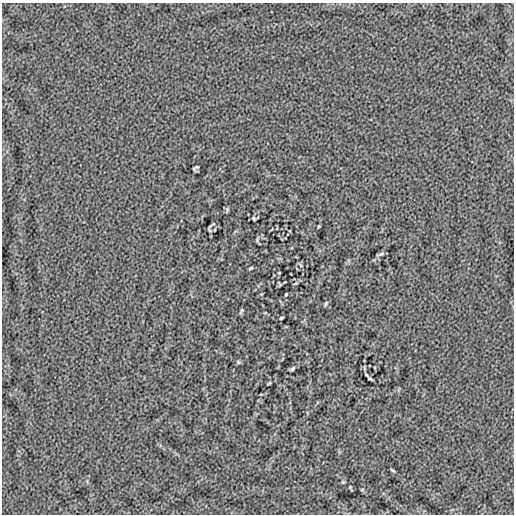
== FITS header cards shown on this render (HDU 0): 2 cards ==
NAXIS1  =                  512
NAXIS2  =                  512

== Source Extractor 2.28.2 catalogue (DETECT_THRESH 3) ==
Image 512 x 512 px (HDU 0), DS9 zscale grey, 1 PNG px = 1 image px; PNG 516 x 516 px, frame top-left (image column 1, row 512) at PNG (2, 3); no overlay
Background -5.04e-05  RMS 0.0035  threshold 0.0106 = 3 sigma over >= 5 px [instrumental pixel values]
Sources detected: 18; all 18 listed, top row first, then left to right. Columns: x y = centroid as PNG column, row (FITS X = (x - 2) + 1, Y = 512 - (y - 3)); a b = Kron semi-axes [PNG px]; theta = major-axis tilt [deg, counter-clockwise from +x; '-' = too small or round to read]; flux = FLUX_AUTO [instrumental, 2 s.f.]
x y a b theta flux
195 168 6 2 32 0.32
227 209 7 5 -80 0.32
254 218 4 3 - 0.27
318 226 4 3 - 0.18
209 230 9 3 -77 0.24
380 254 9 3 20 0.4
251 268 5 3 - 0.26
296 283 6 4 31 0.26
286 294 3 2 - 0.2
326 303 7 3 63 0.31
241 310 8 4 64 0.35
281 318 3 3 - 0.29
238 362 6 5 - 0.31
293 369 5 3 - 0.39
370 379 5 2 - 0.34
392 470 6 3 -35 0.27
343 482 5 4 - 0.26
350 487 4 3 - 0.17